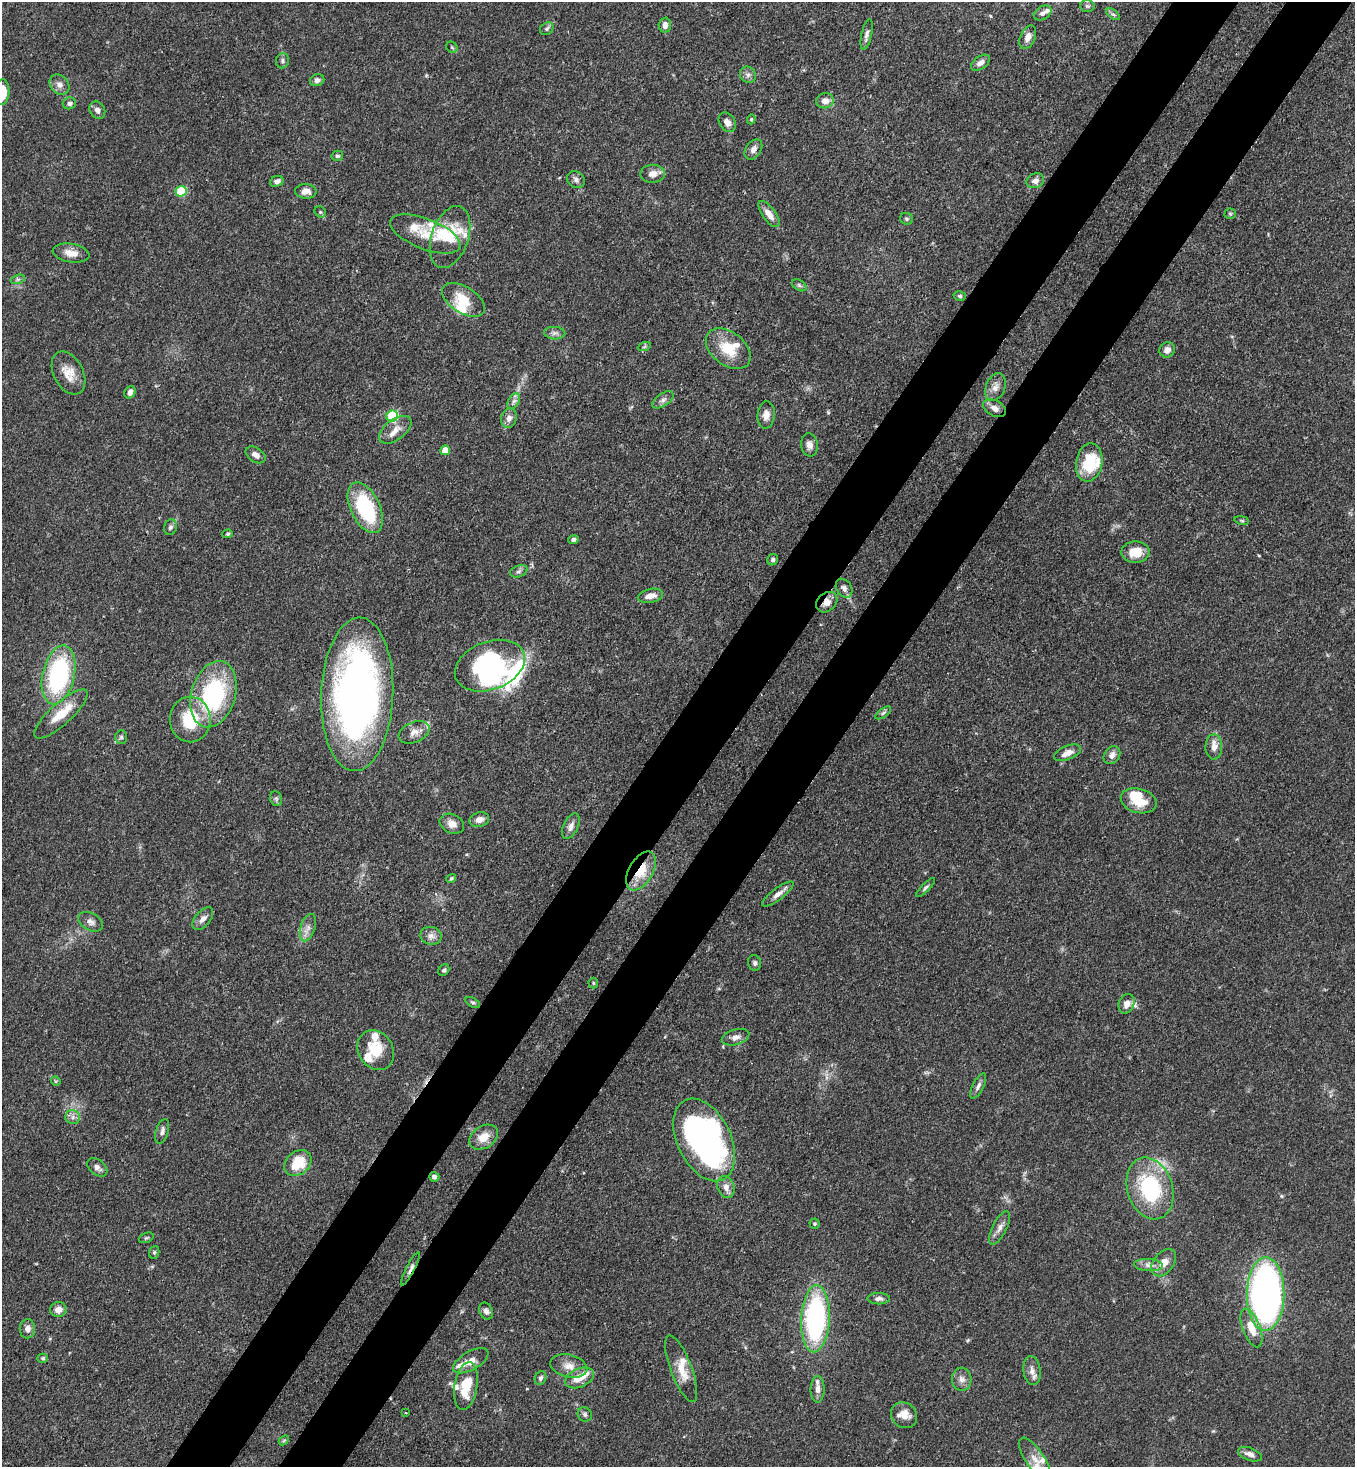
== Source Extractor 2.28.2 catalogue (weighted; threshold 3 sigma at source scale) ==
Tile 10 of 4 x 4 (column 2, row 3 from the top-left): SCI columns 1717-3069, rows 1525-2989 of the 5999 x 5977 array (HDU 1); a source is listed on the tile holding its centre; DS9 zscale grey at full resolution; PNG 1357 x 1469 px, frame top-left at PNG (2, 2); each listed source drawn as its Kron ellipse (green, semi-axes under 4 px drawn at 4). Shown black and unused: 10% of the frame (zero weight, under 3 of 4 exposures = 7% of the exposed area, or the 3 px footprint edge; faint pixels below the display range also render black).
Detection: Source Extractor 2.28.2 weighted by HDU 2 'WHT'; one run over the whole footprint, this tile lists its part. Background 0.0905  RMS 0.0038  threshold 0.017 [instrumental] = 3 sigma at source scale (4.5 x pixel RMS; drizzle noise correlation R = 1.50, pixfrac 1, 0.05/0.05 arcsec/px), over >= 5 px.
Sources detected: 165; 1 too faint to see at this stretch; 4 inside a brighter object's white glare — neither listed nor drawn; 20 inside a brighter listed object's ellipse — not listed separately; the other 140 listed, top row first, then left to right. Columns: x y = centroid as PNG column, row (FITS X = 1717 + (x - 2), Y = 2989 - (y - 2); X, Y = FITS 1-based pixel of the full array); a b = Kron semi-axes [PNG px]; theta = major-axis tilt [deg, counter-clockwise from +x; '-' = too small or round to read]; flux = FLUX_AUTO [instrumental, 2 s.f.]
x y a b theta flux
1087 6 7 6 - 0.83
1043 13 9 6 29 1.4
1113 14 8 4 -35 0.76
665 25 7 6 - 2.2
547 29 7 6 - 0.9
867 34 15 5 77 1.5
1028 37 12 7 67 2.4
452 47 6 5 - 0.59
282 61 7 6 - 0.97
980 63 11 6 35 2.2
748 75 8 7 - 1.3
317 80 7 6 - 1.3
59 85 11 9 -46 2.1
2 92 13 7 86 7.5
825 101 9 7 7 3
69 103 7 6 - 1.1
97 110 9 7 -58 1.7
751 119 5 4 - 0.43
727 122 10 8 -55 2.1
753 149 11 7 55 2.1
337 156 6 5 - 0.67
653 174 12 9 2 3.1
576 180 9 8 - 1.3
277 181 7 5 25 1.4
1035 181 9 7 20 2.2
181 191 5 5 - 23
306 191 10 7 0 2.6
320 212 6 5 - 0.56
769 214 15 6 -54 3.4
1230 214 5 5 - 0.55
906 219 6 6 - 0.71
425 234 37 15 -21 9.5
450 237 32 18 71 11
71 253 19 9 -9 3.9
18 279 7 4 18 0.76
799 285 8 5 -31 0.79
960 296 6 4 -15 0.67
464 300 24 13 -32 8.4
555 333 10 6 -2 1.3
644 347 7 4 19 0.6
728 349 25 16 -37 11
1167 350 8 7 - 2.3
68 373 23 14 -63 5.9
995 387 14 9 70 2.5
130 392 6 5 - 1.9
663 400 12 6 35 1.5
514 401 8 5 59 1.4
995 408 12 7 -28 2.4
766 415 14 8 85 2.8
392 416 6 5 - 37
509 418 10 7 69 2.1
395 430 19 10 37 3.6
809 445 11 8 -83 2.1
445 450 5 4 - 4.8
256 455 11 7 -34 2.1
1089 462 19 13 79 15
365 508 27 14 -65 32
1242 520 7 3 -9 0.48
170 527 8 6 70 1
228 534 5 4 - 0.56
573 540 5 4 - 1
1135 552 14 10 2 6.7
773 560 6 5 - 0.81
519 571 9 5 19 1.1
844 588 10 7 -57 1.6
650 596 13 7 13 3.3
827 602 11 9 41 2.7
490 666 36 24 21 50
59 675 30 16 77 52
213 694 34 22 73 45
357 694 77 36 88 210
883 713 9 4 35 0.8
61 714 34 11 42 9.2
190 719 23 20 -90 17
414 732 16 10 24 3.1
121 737 7 5 88 0.84
1214 747 12 8 -88 2.9
1067 753 14 7 23 3
1112 755 10 7 53 2
276 799 8 6 -68 0.8
1139 801 18 12 -15 8.3
479 820 10 7 16 2.3
452 824 12 9 -25 2.9
571 826 14 7 65 2.1
641 871 21 12 60 9.9
451 878 5 4 - 0.59
926 888 12 3 45 0.82
778 894 19 6 37 2.3
203 919 13 7 50 2.2
90 922 13 8 -29 2
308 928 14 7 72 2.3
431 936 11 9 -13 2.1
754 963 8 6 -75 0.94
444 970 6 5 - 0.75
593 983 5 4 - 0.45
473 1002 8 4 -28 0.66
1127 1004 10 7 68 2.5
736 1037 14 7 16 2.2
376 1050 21 17 -57 10
56 1081 5 4 - 0.44
978 1086 14 5 63 1.5
73 1117 7 6 - 1.5
162 1131 13 6 73 1.5
484 1137 15 11 33 5
704 1140 44 27 -64 150
298 1163 15 11 40 11
97 1167 11 7 -38 1.8
434 1177 5 5 - 1.1
726 1187 11 8 -69 2.6
1150 1188 32 22 -72 35
815 1224 5 5 - 0.52
1000 1228 18 7 63 2.5
146 1238 8 5 19 0.58
154 1252 6 5 - 0.56
1164 1263 15 10 52 4
1148 1265 14 6 -4 2.1
410 1269 19 4 63 1.8
1266 1294 37 19 90 180
879 1299 11 5 0 1.5
58 1309 8 7 - 2.5
486 1311 9 6 -63 1.3
815 1319 34 14 87 74
1251 1328 20 8 -69 6.7
27 1329 9 8 - 2.1
43 1358 5 4 - 0.59
471 1361 20 9 30 3.6
569 1366 18 11 -13 4
681 1369 35 10 -69 6.6
1032 1371 14 8 -82 2.6
540 1378 7 5 64 1.1
579 1378 15 9 23 5.5
962 1379 11 9 -84 2.2
466 1386 24 11 80 11
818 1389 13 7 89 2.2
406 1413 3 2 - 0.28
585 1414 7 6 - 0.96
904 1415 13 12 - 4.4
284 1440 6 4 42 0.49
1250 1454 12 6 -20 2.2
1035 1459 25 9 -56 4.8
Overlapping masked pixels (flux is a lower limit): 3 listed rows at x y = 827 602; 641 871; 410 1269
Isophote crosses this tile's border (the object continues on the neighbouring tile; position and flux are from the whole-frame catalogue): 1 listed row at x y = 2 92